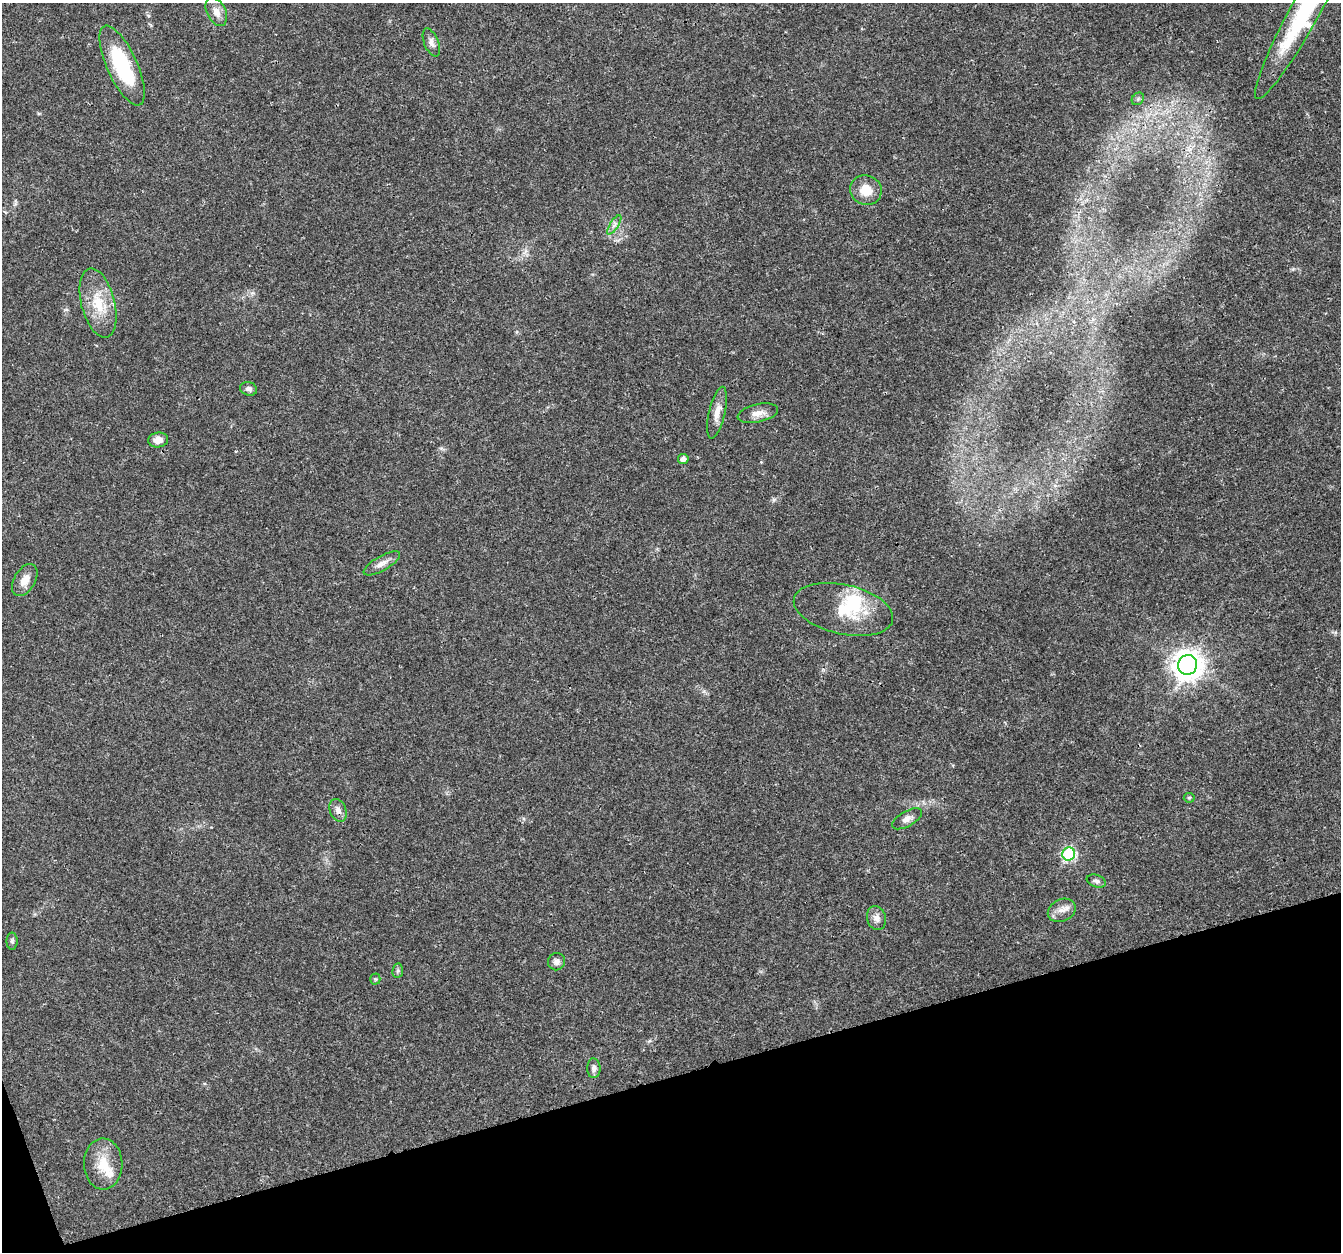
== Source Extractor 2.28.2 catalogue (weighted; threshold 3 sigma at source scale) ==
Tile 14 of 4 x 4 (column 2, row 4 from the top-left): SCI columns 1345-2683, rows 116-1365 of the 5363 x 5184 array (HDU 1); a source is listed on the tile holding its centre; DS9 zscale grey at full resolution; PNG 1343 x 1254 px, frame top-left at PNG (2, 3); each listed source drawn as its Kron ellipse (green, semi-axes under 4 px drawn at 4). Shown black and unused: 14% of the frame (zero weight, under 3 of 4 exposures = <1% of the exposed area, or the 3 px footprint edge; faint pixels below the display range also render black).
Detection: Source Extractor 2.28.2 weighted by HDU 2 'WHT'; one run over the whole footprint, this tile lists its part. Background 0.0269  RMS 0.002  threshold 0.0089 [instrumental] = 3 sigma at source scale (4.5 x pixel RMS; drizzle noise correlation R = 1.50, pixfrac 1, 0.0396/0.0396 arcsec/px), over >= 5 px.
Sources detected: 33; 2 inside a brighter object's white glare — neither listed nor drawn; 1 inside a brighter listed object's ellipse — not listed separately; the other 30 listed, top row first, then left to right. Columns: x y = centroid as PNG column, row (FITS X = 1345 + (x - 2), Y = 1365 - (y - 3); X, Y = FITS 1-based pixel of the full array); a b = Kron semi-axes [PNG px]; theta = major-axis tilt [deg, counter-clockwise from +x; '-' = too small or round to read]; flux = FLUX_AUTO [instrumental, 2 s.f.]
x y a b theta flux
1307 7 104 14 61 27
216 12 15 9 -64 1.7
431 42 15 7 -68 1
122 66 43 15 -66 14
1138 99 7 5 46 0.4
866 190 16 14 -26 3.4
614 225 11 4 57 0.61
98 303 35 16 -76 6.3
249 389 9 7 -17 0.71
717 413 26 8 77 2
758 413 21 9 12 1.7
158 440 10 7 7 1.5
683 459 5 5 - 1
382 563 20 7 30 1.6
25 580 17 10 59 2
843 609 51 24 -12 9.4
1187 665 10 9 - 260
1189 798 5 5 - 0.3
338 810 12 8 -67 1.2
907 819 17 7 29 1.1
1069 854 6 6 - 25
1096 881 10 6 -20 0.65
1062 910 14 11 25 1.7
876 918 12 9 -76 1.2
12 941 8 5 -90 0.42
556 962 9 8 - 0.87
398 971 7 5 82 0.39
375 979 5 5 - 0.26
594 1068 10 6 90 0.81
103 1164 25 19 -88 4.9
Isophote crosses this tile's border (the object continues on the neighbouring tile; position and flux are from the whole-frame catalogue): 1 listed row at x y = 1307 7